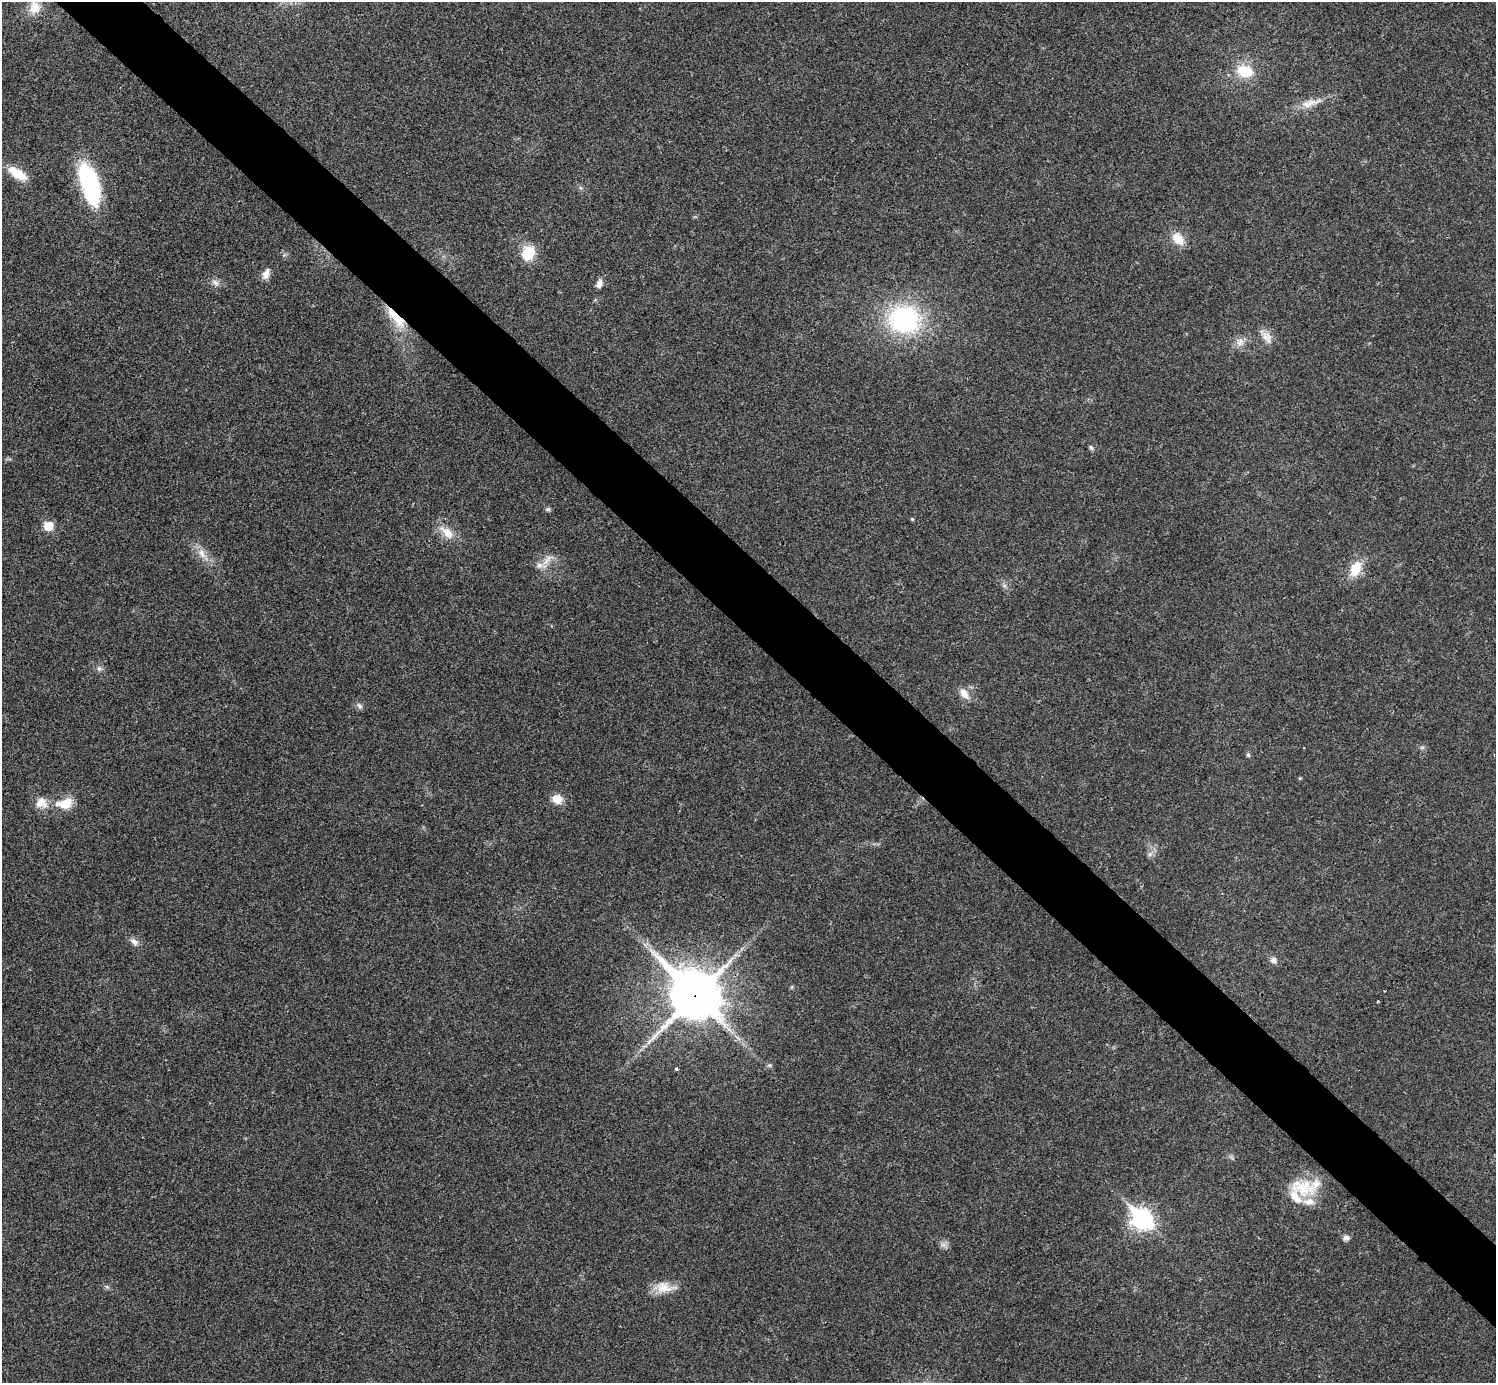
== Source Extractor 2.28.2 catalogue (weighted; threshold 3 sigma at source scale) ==
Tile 6 of 4 x 4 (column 2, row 2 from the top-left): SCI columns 1498-2991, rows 2922-4302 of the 5985 x 5985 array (HDU 1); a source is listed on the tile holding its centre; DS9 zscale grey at full resolution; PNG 1498 x 1385 px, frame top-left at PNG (2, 2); no overlay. Shown black and unused: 5% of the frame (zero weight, under 3 of 4 exposures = <1% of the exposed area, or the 3 px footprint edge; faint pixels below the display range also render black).
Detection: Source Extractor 2.28.2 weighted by HDU 2 'WHT'; one run over the whole footprint, this tile lists its part. Background 0.0215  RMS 0.0043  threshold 0.0192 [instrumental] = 3 sigma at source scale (4.5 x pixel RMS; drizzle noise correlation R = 1.50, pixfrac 1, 0.05/0.05 arcsec/px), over >= 5 px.
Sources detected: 48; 4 inside a brighter listed object's ellipse — not listed separately; the other 44 listed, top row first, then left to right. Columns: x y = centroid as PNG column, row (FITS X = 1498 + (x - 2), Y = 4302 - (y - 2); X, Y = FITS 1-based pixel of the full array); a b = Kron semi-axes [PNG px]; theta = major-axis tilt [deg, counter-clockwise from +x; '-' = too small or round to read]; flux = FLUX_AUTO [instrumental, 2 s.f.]
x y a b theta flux
35 7 17 15 71 6.5
1245 71 20 14 -16 12
1311 103 35 9 15 6.4
17 173 25 10 -33 8.9
90 185 45 18 -73 46
1178 239 19 13 -50 6.3
528 253 17 13 60 11
266 274 14 9 68 2.8
215 283 12 8 -27 2.2
599 284 10 7 76 2.4
396 318 36 10 -49 11
904 320 29 25 -15 62
1267 337 18 12 -60 4.2
1240 342 13 11 78 3.2
1091 448 7 5 -50 0.84
548 509 7 5 1 0.83
912 519 4 4 - 0.52
49 526 6 6 - 14
447 532 22 11 -43 6.8
202 554 16 9 -56 4.3
547 560 20 7 48 3.6
1356 568 17 11 64 9.9
1004 586 7 4 -2 0.87
99 668 8 6 -74 1.3
964 694 16 10 -54 4
360 706 9 6 -50 1.3
1422 747 7 4 0 0.76
1248 755 6 5 - 0.76
557 799 13 12 - 4.7
41 803 16 14 3 5.6
65 803 21 13 13 9
1150 854 8 6 47 1.4
134 942 12 8 -40 2.3
1274 960 8 7 - 2
695 995 20 17 -42 1700
1378 1001 4 2 - 0.35
769 1065 7 5 0 0.78
677 1069 5 3 - 0.63
1303 1188 36 22 -20 16
1142 1219 10 8 -42 210
1346 1238 8 7 - 1.7
944 1245 10 6 -6 1.6
107 1287 7 4 -18 0.79
664 1288 25 15 -1 7.1
Overlapping masked pixels (flux is a lower limit): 2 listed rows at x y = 396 318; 695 995